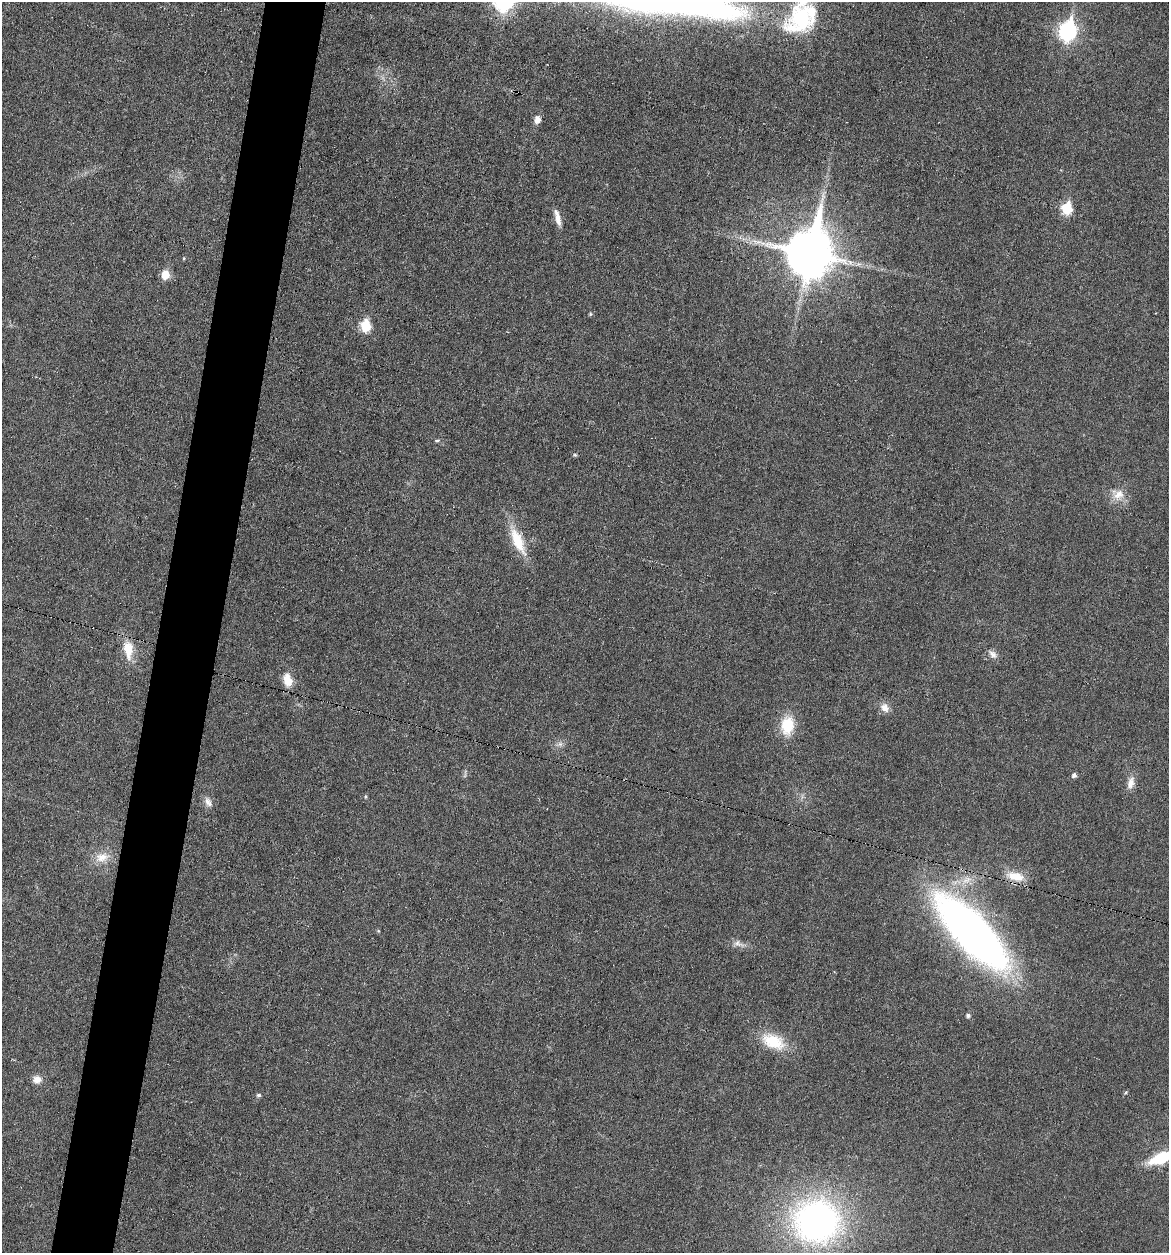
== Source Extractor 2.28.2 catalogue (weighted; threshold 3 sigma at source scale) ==
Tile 7 of 4 x 4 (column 3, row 2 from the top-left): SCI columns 2451-3617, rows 2505-3755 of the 5027 x 5007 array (HDU 1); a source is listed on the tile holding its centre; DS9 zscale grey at full resolution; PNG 1171 x 1255 px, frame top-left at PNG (2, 2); no overlay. Shown black and unused: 5% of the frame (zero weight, under 3 of 6 exposures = <1% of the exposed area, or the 3 px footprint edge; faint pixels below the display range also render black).
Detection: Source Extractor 2.28.2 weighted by HDU 2 'WHT'; one run over the whole footprint, this tile lists its part. Background 0.0454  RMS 0.0044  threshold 0.0179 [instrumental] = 3 sigma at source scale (4.09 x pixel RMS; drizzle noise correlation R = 1.36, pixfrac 0.8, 0.05/0.05 arcsec/px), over >= 5 px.
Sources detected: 37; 1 too faint to see at this stretch — not listed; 1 inside a brighter listed object's ellipse — not listed separately; the other 35 listed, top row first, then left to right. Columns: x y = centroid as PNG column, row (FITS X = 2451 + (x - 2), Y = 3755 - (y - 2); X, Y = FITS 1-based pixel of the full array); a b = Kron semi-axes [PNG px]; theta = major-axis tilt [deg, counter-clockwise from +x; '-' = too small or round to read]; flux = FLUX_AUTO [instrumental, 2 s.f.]
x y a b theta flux
802 17 43 35 60 39
1068 31 9 7 77 140
537 119 9 7 77 3
1067 208 6 6 - 28
557 218 21 6 -76 3.8
810 253 17 14 79 1900
184 258 4 4 - 0.42
165 275 6 6 - 11
590 314 5 4 - 0.57
365 326 7 6 - 25
437 440 6 4 13 0.84
575 455 5 5 - 0.58
1118 494 19 16 -18 6
518 541 35 12 -65 14
128 649 27 13 -84 8.9
993 654 13 8 -37 2.2
287 680 15 9 -77 6.8
885 708 12 9 -50 3.4
787 725 19 13 83 15
560 744 9 7 27 1.6
1074 775 5 5 - 1.5
1131 783 18 9 75 3.6
365 797 5 5 - 0.57
208 802 15 8 -60 2.5
102 857 22 13 13 6.4
1015 876 25 11 -12 7.6
972 932 75 25 -47 320
738 944 19 8 -22 2.8
968 1015 6 5 - 1.1
773 1041 32 18 -22 15
37 1079 10 9 - 3.5
1126 1092 6 4 45 0.54
259 1095 5 5 - 0.94
1161 1158 21 9 21 22
817 1221 38 35 -5 170
Overlapping masked pixels (flux is a lower limit): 1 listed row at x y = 972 932
Isophote crosses this tile's border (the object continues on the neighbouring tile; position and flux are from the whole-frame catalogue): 2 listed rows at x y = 802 17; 1161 1158